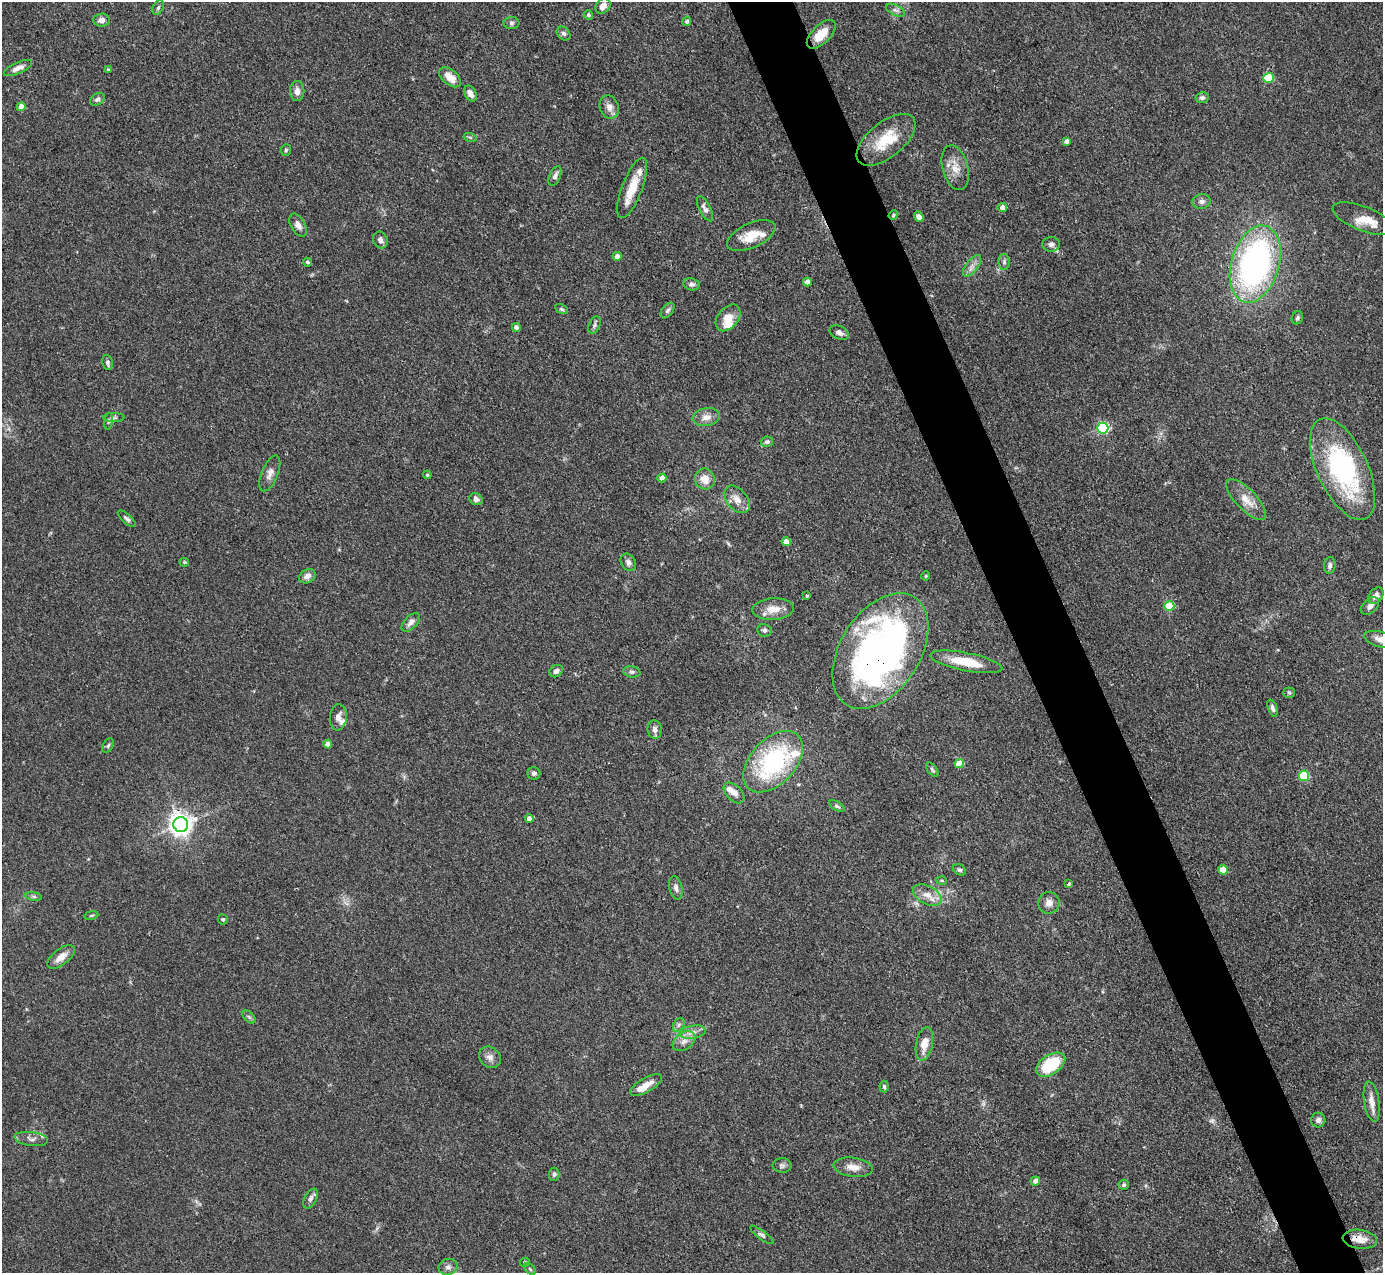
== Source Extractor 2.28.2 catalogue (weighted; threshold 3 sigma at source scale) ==
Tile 6 of 4 x 4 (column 2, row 2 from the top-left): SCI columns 1383-2763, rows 2822-4092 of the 5527 x 5514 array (HDU 1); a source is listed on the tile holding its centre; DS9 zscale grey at full resolution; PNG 1385 x 1275 px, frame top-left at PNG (2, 2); each listed source drawn as its Kron ellipse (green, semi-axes under 4 px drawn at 4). Shown black and unused: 5% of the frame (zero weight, under 3 of 4 exposures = <1% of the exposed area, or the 3 px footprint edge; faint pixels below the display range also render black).
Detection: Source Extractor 2.28.2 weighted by HDU 2 'WHT'; one run over the whole footprint, this tile lists its part. Background 0.0867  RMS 0.0058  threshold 0.0263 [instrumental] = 3 sigma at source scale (4.5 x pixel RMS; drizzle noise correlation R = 1.50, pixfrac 1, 0.05/0.05 arcsec/px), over >= 5 px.
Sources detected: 144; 1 too faint to see at this stretch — neither listed nor drawn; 11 inside a brighter listed object's ellipse — not listed separately; the other 132 listed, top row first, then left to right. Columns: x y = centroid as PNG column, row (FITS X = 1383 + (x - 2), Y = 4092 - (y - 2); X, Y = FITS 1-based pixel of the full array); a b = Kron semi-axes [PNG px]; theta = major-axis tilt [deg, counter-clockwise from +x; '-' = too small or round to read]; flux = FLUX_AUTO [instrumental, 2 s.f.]
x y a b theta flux
603 6 8 6 47 3.6
158 8 8 5 63 1.2
895 10 10 5 -27 1.8
589 15 5 4 - 1.5
102 20 8 6 4 3.1
687 21 5 4 - 1.1
511 23 8 6 -1 1.4
564 33 8 6 -43 1.6
821 34 18 9 45 11
18 68 15 5 25 3.6
108 70 4 4 - 0.8
450 77 13 7 -41 7.2
1268 78 5 5 - 30
297 91 10 7 -90 3.1
470 94 8 5 -62 3.3
1202 98 6 5 - 1.7
97 99 8 5 33 1.8
21 107 4 4 - 6.4
609 107 12 9 -69 4.2
470 137 7 4 -19 0.76
886 140 35 17 39 21
1067 141 4 4 - 2.2
286 150 6 5 - 0.96
955 168 23 13 -75 8.5
555 176 10 5 66 2.3
632 188 32 10 69 13
1202 202 9 7 11 2.1
1002 207 5 4 - 3.3
705 209 14 6 -62 2.9
893 215 5 4 - 0.77
919 217 5 4 - 2.8
1363 219 32 12 -21 12
298 225 12 7 -59 3.5
751 236 26 12 24 12
380 240 8 7 - 2.9
1051 244 9 7 3 2.3
617 256 4 4 - 3
307 262 4 4 - 1.1
1004 262 8 5 -89 1.5
1255 264 40 24 73 170
972 266 13 6 53 3
807 282 4 4 - 4.9
692 284 8 6 -10 1.8
561 309 7 4 -27 0.98
668 310 9 5 53 1.4
728 318 15 10 50 7.3
1297 318 7 5 66 1.3
594 325 9 5 67 1.5
516 327 4 4 - 2.6
839 333 10 6 -25 2.6
108 363 8 5 -76 1.4
114 417 10 4 0 1.3
706 417 14 9 9 4.7
108 421 8 4 83 1.2
1103 428 5 5 - 72
767 442 6 5 - 1.5
1343 469 55 25 -65 89
270 473 19 8 68 3.7
427 475 4 4 - 0.68
662 478 4 4 - 3.7
705 479 10 10 - 7.1
476 499 7 5 -37 2.1
737 499 16 10 -52 5.6
1246 500 26 10 -46 7.9
127 519 11 4 -42 1.5
786 542 4 4 - 4.7
184 562 5 4 - 0.85
628 562 9 7 -57 2.2
1330 565 8 6 83 1.9
307 576 8 6 29 3.1
926 576 4 4 - 0.63
807 596 3 2 - 0.74
1376 596 9 6 53 2.9
1169 606 5 5 - 23
1370 606 11 6 43 2.6
773 609 21 10 4 7.7
411 622 11 6 44 2.9
764 630 7 6 - 1.5
1382 640 18 7 -15 5.5
880 651 63 40 58 260
966 662 36 9 -11 18
556 671 7 5 37 1.9
632 672 8 5 -9 1.5
1289 693 5 5 - 0.92
1272 708 9 4 -70 1.6
338 717 13 8 84 3.3
655 729 9 7 -84 2.6
328 744 4 4 - 4.3
108 746 8 5 62 1.1
773 762 36 22 47 68
959 764 5 4 - 14
932 770 8 4 -53 1.1
534 773 6 6 - 1.6
1304 776 5 5 - 36
734 793 12 7 -45 5
837 806 8 4 -31 1.2
529 818 4 4 - 2.5
181 824 7 7 - 460
959 870 7 5 -37 1.2
1223 870 5 4 - 11
942 881 5 3 - 0.6
1069 884 4 3 - 0.9
676 888 12 6 -77 2.4
927 895 15 9 -28 6
34 896 8 4 -9 1.2
1049 903 11 10 - 4
91 915 7 3 9 0.73
223 919 5 5 - 0.92
61 957 16 8 38 5.4
249 1017 8 4 -45 1.2
679 1025 7 5 60 1.6
692 1032 13 6 9 3.7
684 1041 12 8 35 4.1
924 1044 17 8 79 7.5
490 1057 12 9 -40 3.3
1051 1065 16 9 33 27
646 1085 18 7 29 5.7
884 1087 6 4 -86 0.94
1372 1102 20 7 -81 5.5
1318 1120 7 7 - 1.9
31 1139 17 7 -7 2.9
782 1165 9 7 -1 1.7
853 1167 19 9 -8 5.9
554 1174 6 5 - 1.2
1035 1181 5 4 - 2.5
1124 1185 5 5 - 1.3
310 1199 11 6 62 2.2
762 1235 14 4 -37 1.5
1360 1239 17 9 -7 6.6
525 1262 5 4 - 0.83
448 1267 9 8 - 2.5
530 1269 7 4 -45 0.87
Overlapping masked pixels (flux is a lower limit): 3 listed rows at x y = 880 651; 181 824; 1360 1239
Isophote crosses this tile's border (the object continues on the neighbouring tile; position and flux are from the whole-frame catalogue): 1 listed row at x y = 1382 640